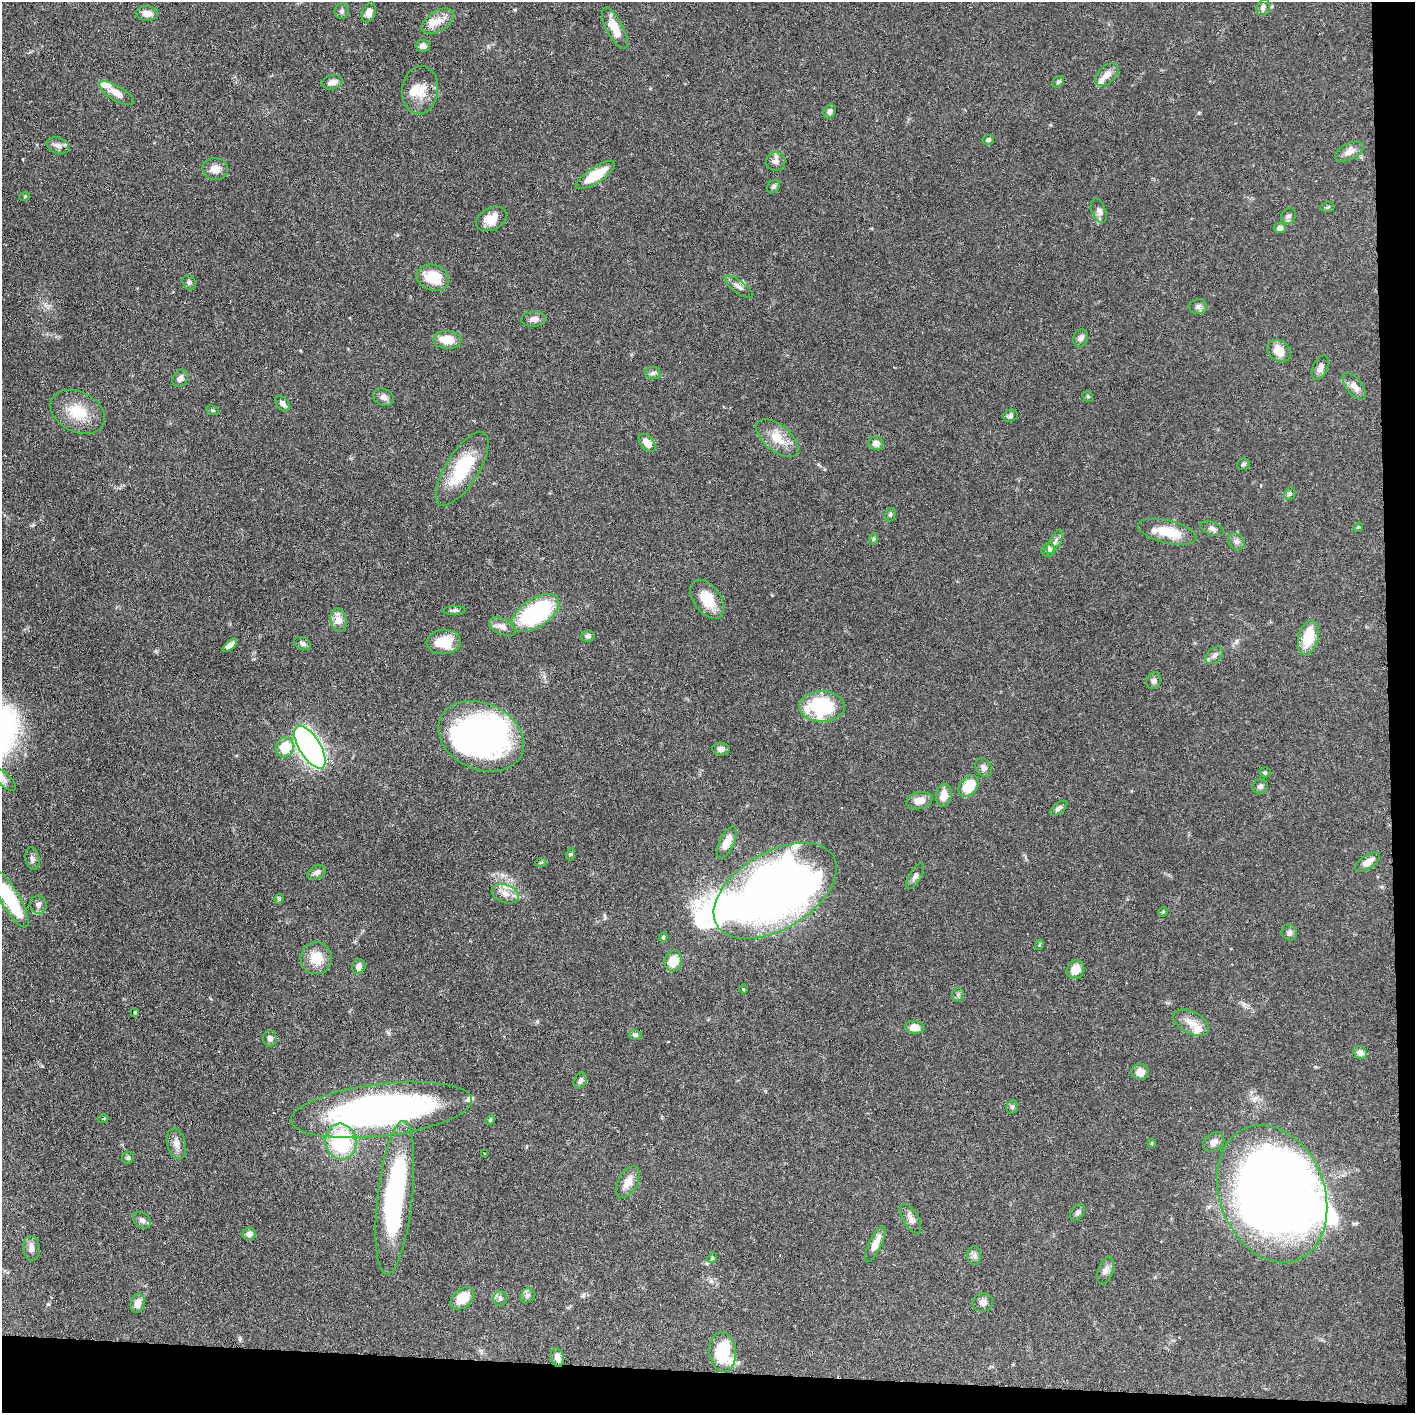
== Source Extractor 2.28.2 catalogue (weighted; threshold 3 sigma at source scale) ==
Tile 9 of 3 x 3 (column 3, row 3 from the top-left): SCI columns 2845-4257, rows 4-1414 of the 4276 x 4236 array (HDU 1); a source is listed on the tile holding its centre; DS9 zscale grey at full resolution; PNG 1417 x 1415 px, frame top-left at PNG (2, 2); each listed source drawn as its Kron ellipse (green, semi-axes under 4 px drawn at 4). Shown black and unused: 5% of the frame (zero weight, under 3 of 6 exposures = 1% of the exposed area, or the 3 px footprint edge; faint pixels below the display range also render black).
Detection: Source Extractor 2.28.2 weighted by HDU 2 'WHT'; one run over the whole footprint, this tile lists its part. Background 0.0621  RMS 0.0029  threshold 0.012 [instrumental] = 3 sigma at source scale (4.09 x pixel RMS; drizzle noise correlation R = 1.36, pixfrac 0.8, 0.05/0.05 arcsec/px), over >= 5 px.
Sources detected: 161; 8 inside a brighter object's white glare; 1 cosmic-ray / hot-pixel residue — neither listed nor drawn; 10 inside a brighter listed object's ellipse — not listed separately; the other 142 listed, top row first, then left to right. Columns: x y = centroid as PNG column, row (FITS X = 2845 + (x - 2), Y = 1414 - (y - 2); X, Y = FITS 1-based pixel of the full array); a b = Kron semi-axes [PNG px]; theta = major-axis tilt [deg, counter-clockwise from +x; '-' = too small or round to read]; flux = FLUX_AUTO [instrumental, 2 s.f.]
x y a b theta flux
1263 8 8 6 69 1
342 11 8 7 - 0.73
369 12 10 6 70 2
147 13 11 7 -4 2
438 21 18 10 32 3.3
615 28 23 8 -63 4.8
423 46 7 6 - 1.3
1107 74 14 8 43 2.2
332 82 10 7 12 1.5
1058 82 7 5 42 0.45
420 90 24 18 83 5.2
117 93 19 7 -31 2.8
830 111 7 6 - 0.93
988 140 6 5 - 0.66
58 146 11 7 -19 1.4
1349 152 16 8 26 2
776 161 9 9 - 1.5
215 169 13 11 -5 2.4
595 175 23 7 33 8.4
774 187 7 5 44 0.65
25 196 5 3 - 0.22
1328 207 7 5 11 0.4
1099 211 13 7 -71 1.1
1288 216 8 6 48 0.87
491 219 16 11 27 4.4
1280 228 6 5 - 1.3
433 278 16 12 -18 7.4
189 282 7 6 - 0.79
738 287 17 6 -36 1.3
1198 306 9 7 4 0.98
534 319 12 7 6 1.5
1081 338 9 7 64 1.3
447 340 14 9 -5 4.7
1279 351 13 10 -34 3.5
1320 368 13 7 65 1.3
653 373 8 6 0 0.74
180 378 9 7 59 1.2
1354 386 16 8 -52 2.1
1088 396 6 5 - 0.35
383 397 11 8 -25 1.4
282 403 9 5 -46 1.2
213 410 7 4 -26 0.38
78 412 29 20 -27 8.2
1010 416 7 6 - 0.74
777 438 25 13 -39 5
647 443 10 6 -50 3.2
876 443 7 6 - 1.5
1243 464 6 5 - 0.54
462 469 42 16 58 15
1290 494 6 5 - 0.55
890 515 7 5 76 0.57
1358 527 5 4 - 0.28
1212 529 12 6 -20 1
1167 532 30 11 -13 8.8
874 539 6 4 88 0.35
1236 541 9 7 -46 1.1
1055 542 13 5 60 1.3
1048 550 7 6 - 1.6
707 599 22 13 -54 6.4
454 610 11 4 3 0.68
535 613 27 14 33 34
338 620 12 8 -81 3
502 627 14 7 -25 1.7
588 636 7 5 8 0.77
1308 638 18 10 76 7.9
444 642 17 12 4 6.8
302 644 9 6 -24 0.83
230 645 9 4 41 1.2
1214 655 10 7 45 1.1
1154 681 9 7 62 0.82
822 706 23 15 1 21
481 736 44 33 -25 75
285 747 10 9 - 6.8
310 747 24 10 -58 140
721 749 9 6 -5 1.2
984 767 10 7 -60 1.2
1265 772 5 5 - 0.4
4 779 15 6 -43 1.6
969 786 12 8 47 6.7
1260 786 8 7 - 0.81
944 795 11 8 80 2.8
919 801 13 8 11 2.4
1059 808 10 5 39 0.92
727 842 17 7 65 3.5
571 854 6 4 70 0.35
32 859 11 7 -79 0.92
1368 862 14 6 33 2.7
541 863 6 4 2 0.35
317 873 9 6 26 1.1
915 876 14 6 59 1
775 891 68 38 31 240
505 894 14 9 -21 2.4
10 898 33 9 -59 19
279 899 5 4 - 0.37
38 905 9 8 - 1.2
1163 912 5 4 - 0.35
1289 933 8 7 - 0.82
663 937 4 4 - 0.35
1039 945 5 3 - 0.27
316 958 16 16 - 5.7
673 961 10 8 74 4.5
359 966 7 6 - 1.4
1075 969 9 8 - 4.2
743 989 4 3 - 0.24
958 995 7 6 - 0.6
135 1012 4 3 - 0.28
1191 1023 19 11 -28 3.1
915 1027 9 6 -6 2.7
635 1035 6 5 - 0.54
270 1038 8 7 - 1
1360 1053 7 6 - 1.6
1140 1072 8 8 - 2
580 1081 8 6 61 0.81
1012 1107 7 5 75 0.55
381 1110 91 26 7 110
103 1119 5 3 - 0.23
490 1120 5 4 - 0.3
341 1142 18 15 -82 21
1214 1142 11 9 36 1.8
1152 1143 4 4 - 0.33
176 1144 16 9 -76 2
485 1154 3 3 - 0.27
128 1158 6 6 - 0.54
628 1182 17 9 62 3
1272 1194 71 52 -69 360
395 1198 77 17 84 45
1078 1212 9 6 56 0.77
911 1219 16 7 -61 1.6
142 1220 10 7 -38 0.94
249 1234 6 6 - 1.5
875 1244 20 6 64 3.1
31 1248 12 8 -84 1.7
974 1255 9 7 89 0.96
712 1258 5 4 - 0.32
1106 1270 14 7 72 1.4
527 1296 7 6 - 0.66
462 1298 13 9 40 6.1
500 1298 7 7 - 0.82
983 1302 10 9 - 1.4
138 1303 10 7 76 2.2
723 1352 20 13 -85 16
557 1357 9 6 -76 1.8
Isophote crosses this tile's border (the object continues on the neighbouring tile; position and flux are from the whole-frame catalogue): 2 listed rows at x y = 4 779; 10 898